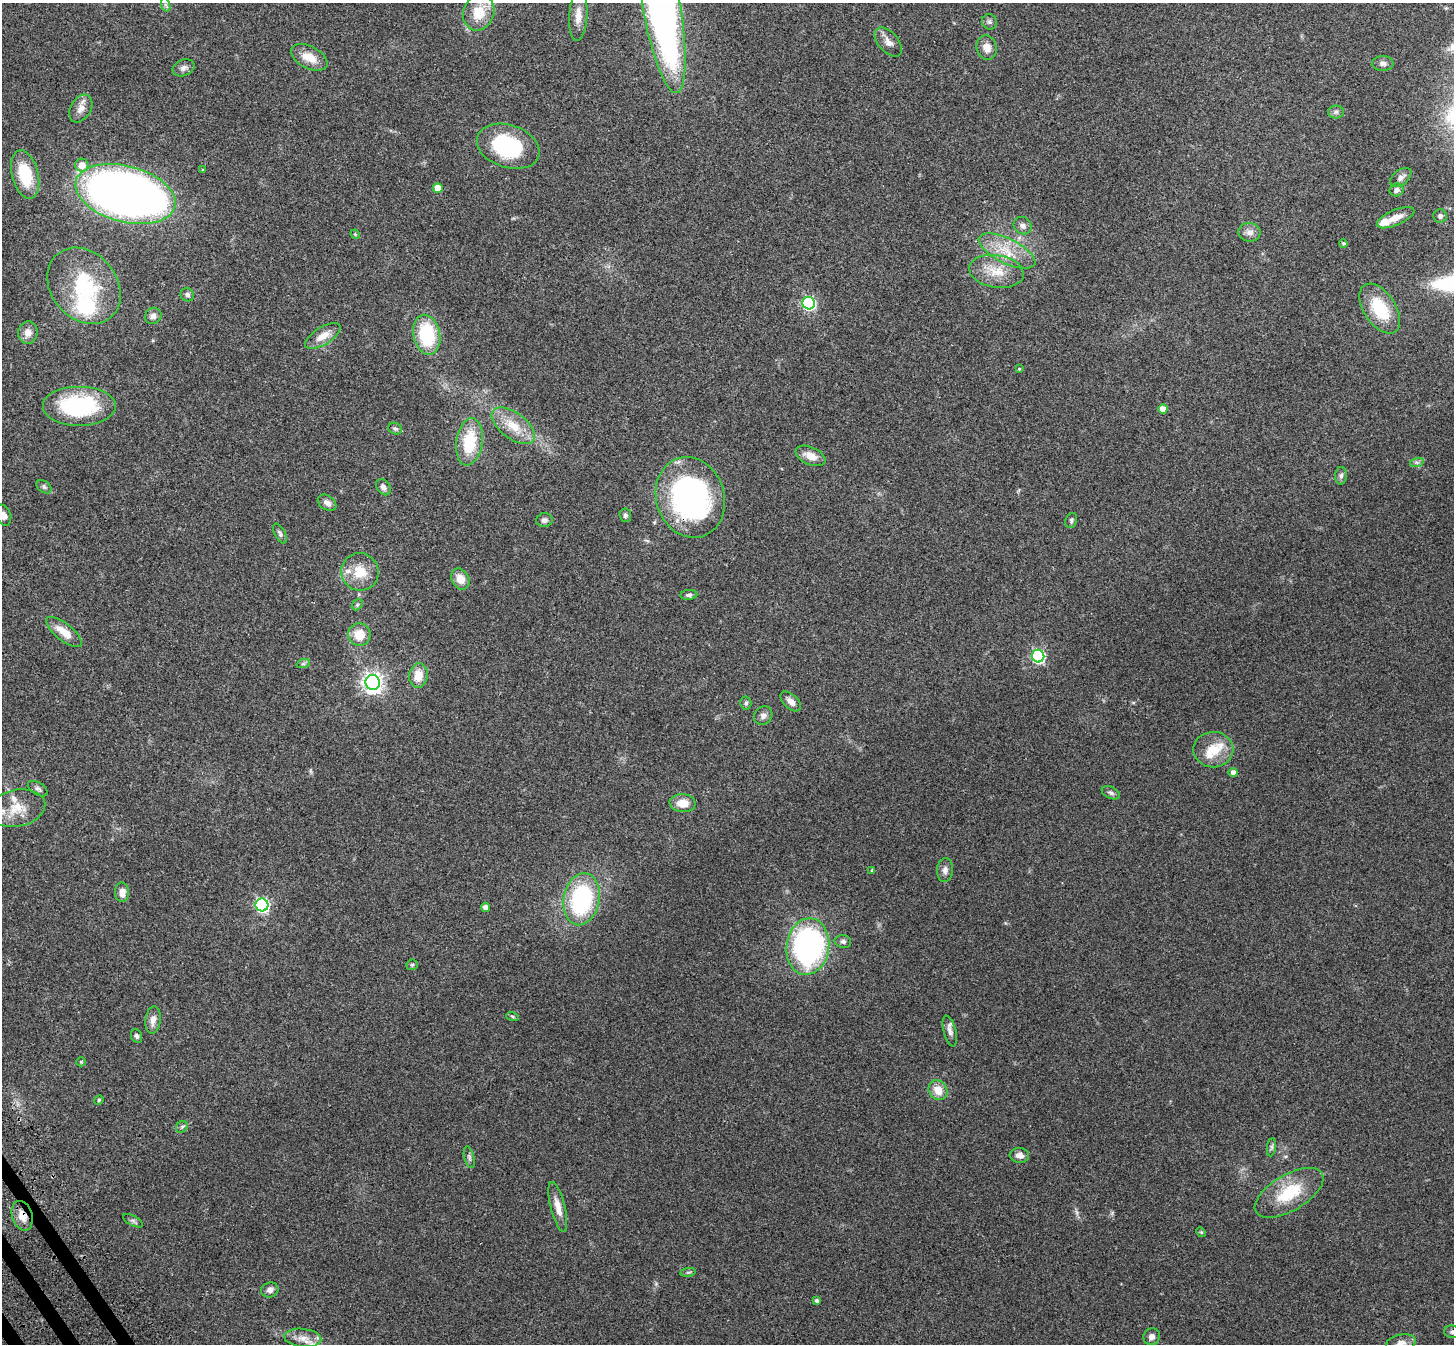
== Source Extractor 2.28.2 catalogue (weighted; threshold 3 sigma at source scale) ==
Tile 7 of 4 x 4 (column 3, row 2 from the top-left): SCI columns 2986-4437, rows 2899-4240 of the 5973 x 5932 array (HDU 1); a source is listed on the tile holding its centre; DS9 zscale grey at full resolution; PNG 1456 x 1346 px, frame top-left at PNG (2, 3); each listed source drawn as its Kron ellipse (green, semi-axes under 4 px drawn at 4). Shown black and unused: <1% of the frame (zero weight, under 3 of 4 exposures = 5% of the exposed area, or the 3 px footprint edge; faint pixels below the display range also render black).
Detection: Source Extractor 2.28.2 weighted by HDU 2 'WHT'; one run over the whole footprint, this tile lists its part. Background 0.0835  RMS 0.0064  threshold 0.0287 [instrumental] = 3 sigma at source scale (4.5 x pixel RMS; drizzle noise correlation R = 1.50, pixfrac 1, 0.05/0.05 arcsec/px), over >= 5 px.
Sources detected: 112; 1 inside a brighter object's white glare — neither listed nor drawn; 6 inside a brighter listed object's ellipse — not listed separately; the other 105 listed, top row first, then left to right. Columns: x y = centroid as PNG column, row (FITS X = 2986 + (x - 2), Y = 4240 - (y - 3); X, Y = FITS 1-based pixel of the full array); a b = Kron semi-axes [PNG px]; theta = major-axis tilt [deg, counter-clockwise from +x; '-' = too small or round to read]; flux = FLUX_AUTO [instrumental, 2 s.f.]
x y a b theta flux
166 5 7 4 -71 1.2
662 9 85 18 -80 370
479 13 18 15 70 16
578 16 25 9 86 7.1
989 22 8 7 - 1.7
888 42 17 10 -48 4.6
987 48 12 10 -74 5.6
309 57 20 11 -27 10
1383 63 11 7 -1 2.4
184 68 11 8 22 2.6
81 108 15 10 59 5
1336 112 8 6 2 1.6
508 146 32 21 -18 52
82 165 6 6 - 8
203 170 4 3 - 0.54
25 174 25 13 -76 26
1401 177 12 7 38 2.9
438 188 5 5 - 8.3
1397 190 7 6 - 2.4
126 194 51 28 -14 670
1440 216 7 6 - 1.7
1396 218 20 7 24 7
1023 226 9 8 - 2.7
1249 232 11 9 -7 3.6
355 234 5 4 - 0.58
1343 243 4 4 - 0.97
1007 251 31 12 -26 16
996 271 27 16 -8 15
84 286 41 33 -50 53
187 295 7 6 - 1.7
809 303 6 6 - 110
1380 309 28 16 -56 27
153 316 8 8 - 2.9
28 333 11 9 84 5.3
427 335 20 13 -79 39
323 336 20 8 31 7.6
1019 369 4 3 - 0.71
79 406 37 20 0 61
1163 409 5 4 - 7.4
513 426 25 13 -37 14
395 429 7 5 -20 1.4
469 442 24 13 81 26
810 456 16 8 -24 6.4
1417 462 7 4 17 1.3
1341 476 9 6 87 1.8
44 487 8 5 -37 1.3
383 487 9 6 -53 2.7
690 497 41 34 -72 150
327 503 10 7 -35 3.3
3 515 11 7 -69 3.4
625 515 7 6 - 1.5
544 520 8 7 - 2.4
1071 521 8 5 71 1.2
280 534 11 5 -62 1.7
360 572 19 18 - 15
460 579 11 8 -61 7.5
689 595 8 5 5 1.6
357 605 6 4 46 1.1
64 632 22 8 -38 10
359 635 11 11 - 11
1038 656 6 6 - 100
303 664 7 4 18 1.2
418 675 12 9 83 9.8
373 682 7 7 - 340
791 701 12 7 -43 3.6
746 703 6 5 - 1.2
763 716 10 8 45 2.9
1213 750 20 17 0 15
1233 772 5 4 - 3.2
38 789 11 6 -31 2
1111 793 10 6 -26 1.8
682 803 13 9 -5 8.3
17 808 29 18 11 15
872 870 4 4 - 0.76
945 870 12 8 86 2.9
122 892 10 7 -87 5.1
582 899 26 18 79 73
262 905 6 6 - 120
485 907 4 4 - 3.5
843 942 8 6 -11 1.8
808 947 28 21 82 150
412 965 5 5 - 0.91
512 1016 6 4 -19 0.84
153 1020 14 7 83 4.4
950 1031 16 6 -75 3.2
137 1036 7 5 -66 1.5
81 1062 5 4 - 0.67
938 1090 10 9 - 8.2
99 1100 5 4 - 0.75
182 1127 6 5 - 1.1
1271 1147 9 4 82 1.4
1019 1155 10 7 -5 3.3
469 1157 11 5 -76 1.6
1289 1193 38 18 30 28
558 1207 26 7 -76 6.5
22 1216 15 10 -73 6.9
133 1221 11 5 -28 1.5
1201 1232 5 4 - 0.72
688 1272 8 4 8 1
270 1290 9 7 17 2.8
817 1301 4 3 - 1.5
1452 1332 8 6 -11 1.8
1152 1337 9 8 - 2.8
303 1338 18 9 -6 6.3
1401 1343 15 8 12 3.8
Overlapping masked pixels (flux is a lower limit): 2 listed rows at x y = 690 497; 22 1216
Isophote crosses this tile's border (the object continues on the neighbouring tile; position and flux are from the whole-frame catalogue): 5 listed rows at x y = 662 9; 479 13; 3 515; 1452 1332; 1401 1343